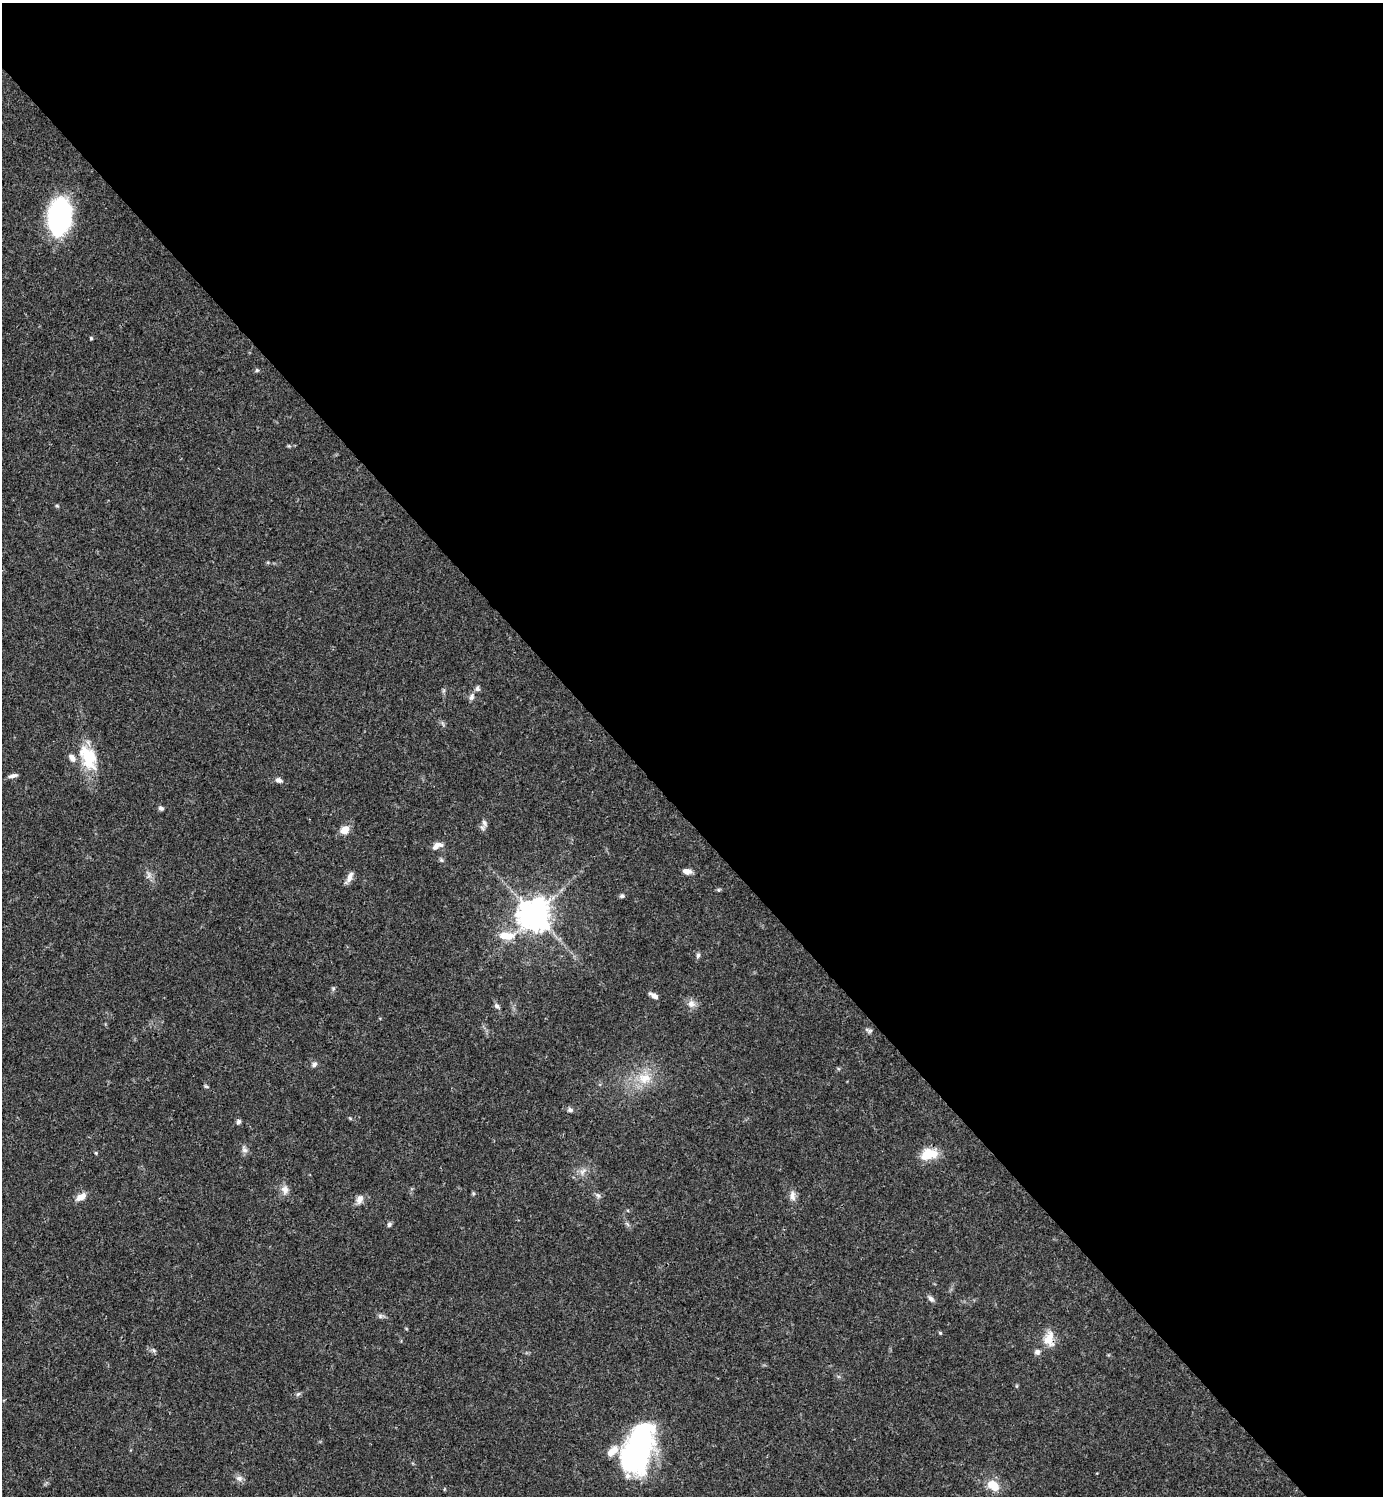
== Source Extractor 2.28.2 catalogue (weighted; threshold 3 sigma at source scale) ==
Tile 8 of 4 x 4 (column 4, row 2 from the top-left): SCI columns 4444-5824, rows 2991-4484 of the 5981 x 5982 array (HDU 1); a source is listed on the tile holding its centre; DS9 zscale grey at full resolution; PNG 1385 x 1498 px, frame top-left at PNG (2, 3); no overlay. Shown black and unused: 55% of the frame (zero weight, under 3 of 4 exposures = <1% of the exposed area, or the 3 px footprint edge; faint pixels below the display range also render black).
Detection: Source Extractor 2.28.2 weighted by HDU 2 'WHT'; one run over the whole footprint, this tile lists its part. Background 0.0388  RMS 0.0027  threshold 0.012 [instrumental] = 3 sigma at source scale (4.5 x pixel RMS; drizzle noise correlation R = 1.50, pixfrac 1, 0.05/0.05 arcsec/px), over >= 5 px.
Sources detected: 55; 1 inside a brighter object's white glare — not listed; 3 inside a brighter listed object's ellipse — not listed separately; the other 51 listed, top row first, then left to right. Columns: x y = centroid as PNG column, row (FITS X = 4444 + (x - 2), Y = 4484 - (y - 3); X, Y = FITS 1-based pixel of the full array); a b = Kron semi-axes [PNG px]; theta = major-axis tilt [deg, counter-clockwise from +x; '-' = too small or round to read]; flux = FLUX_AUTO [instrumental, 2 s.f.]
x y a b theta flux
60 216 29 18 83 55
91 338 4 4 - 0.33
257 370 6 5 - 0.42
289 446 5 4 - 0.32
57 506 6 3 -19 0.3
477 689 7 6 - 0.68
472 697 9 7 77 0.95
88 757 35 19 -65 11
13 776 12 5 13 0.98
278 780 8 6 -16 1
161 808 7 5 -28 0.65
484 823 10 6 -64 0.99
345 830 10 8 23 3.2
437 846 13 7 26 1.8
687 871 9 6 -8 1.6
149 875 10 5 -68 1
349 877 17 6 62 1.6
622 896 6 6 - 0.52
535 915 10 10 - 440
504 935 14 10 -14 3.9
698 955 7 5 79 0.61
333 988 6 5 - 0.45
654 996 12 5 -30 1.3
691 1004 11 10 - 1.8
497 1006 8 6 -48 0.79
870 1031 8 6 23 0.62
314 1064 7 6 - 0.85
644 1078 21 16 -9 6.4
206 1086 6 3 -18 0.36
570 1110 7 6 - 0.65
238 1122 6 5 - 0.71
244 1150 10 7 -62 1.1
96 1153 4 4 - 0.29
925 1155 22 14 51 4.4
582 1171 10 6 32 1.3
285 1190 13 9 -84 1.8
598 1195 8 5 -62 0.71
792 1196 15 8 -88 1.6
81 1197 14 8 30 2.2
360 1199 13 8 67 1.6
389 1224 7 6 - 0.55
931 1298 9 6 -45 0.92
380 1316 6 6 - 0.64
940 1333 5 4 - 0.31
1049 1339 21 13 -89 4
154 1350 7 4 -46 0.53
1037 1352 8 7 - 0.96
298 1394 7 4 18 0.45
638 1448 50 26 72 58
239 1478 9 7 2 1.2
993 1485 16 11 -37 4.2
Overlapping masked pixels (flux is a lower limit): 1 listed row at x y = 1049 1339